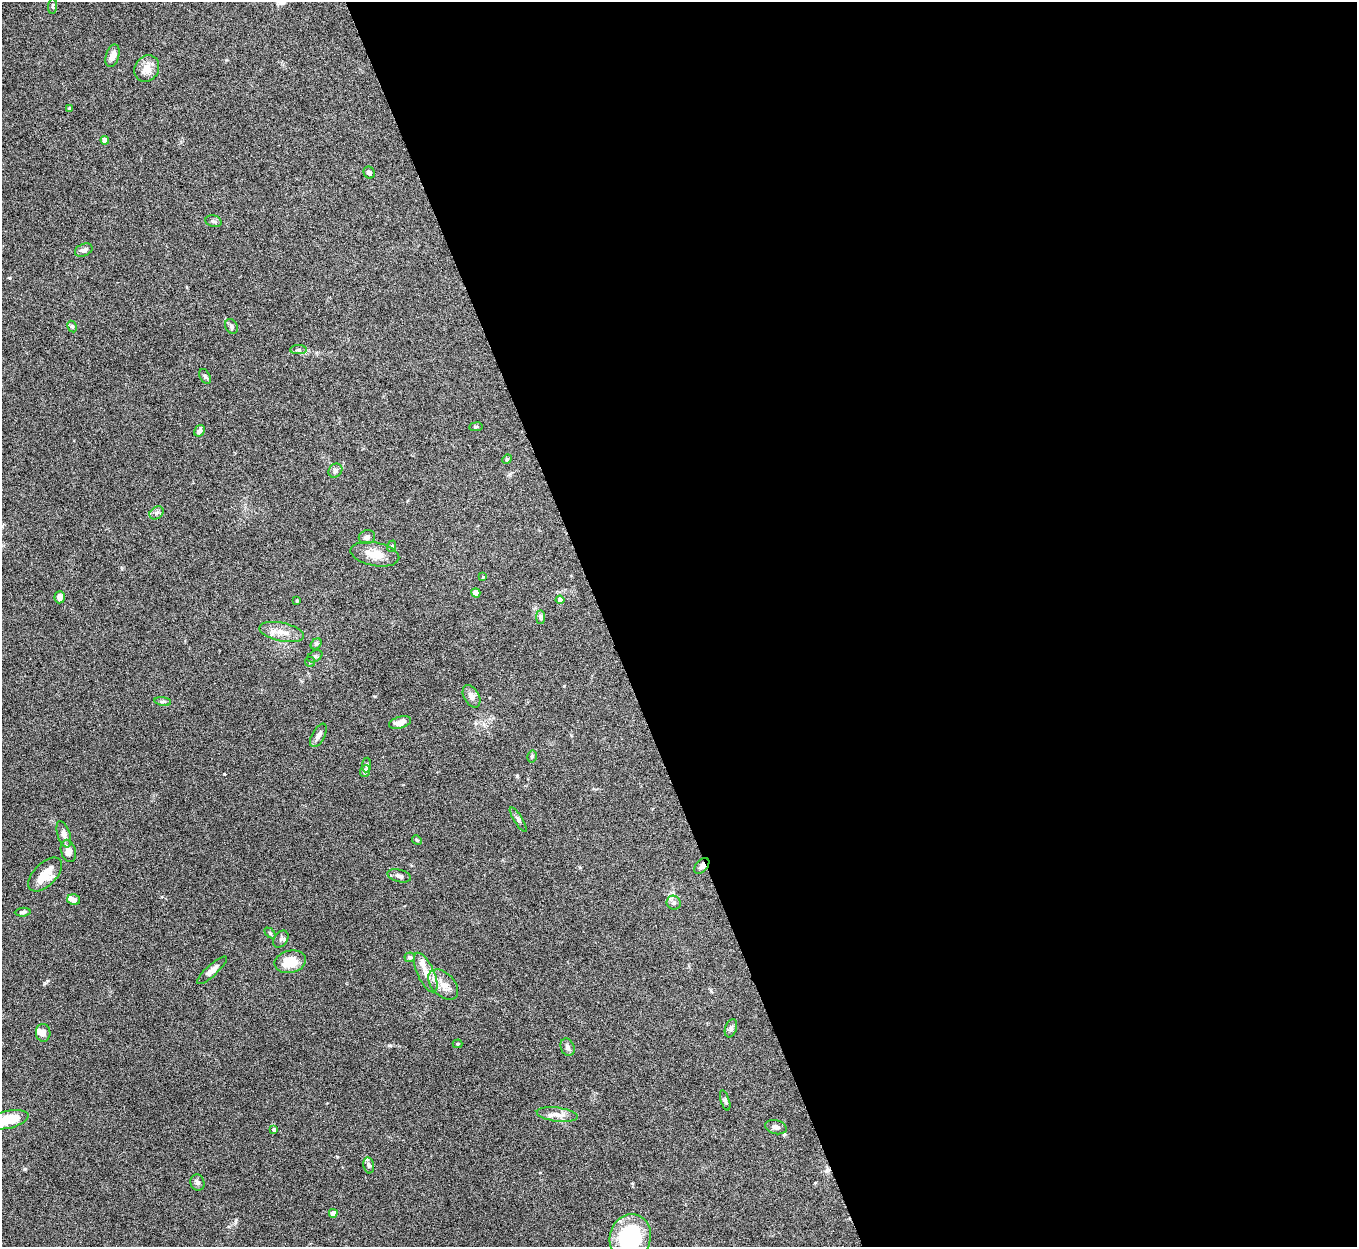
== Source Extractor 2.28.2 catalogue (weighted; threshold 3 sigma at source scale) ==
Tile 8 of 4 x 4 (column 4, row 2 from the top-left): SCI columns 4066-5420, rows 2641-3885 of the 5424 x 5404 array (HDU 1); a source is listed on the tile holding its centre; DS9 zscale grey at full resolution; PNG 1359 x 1249 px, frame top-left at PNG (2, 2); each listed source drawn as its Kron ellipse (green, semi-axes under 4 px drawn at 4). Shown black and unused: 55% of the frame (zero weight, under 5 of 10 exposures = <1% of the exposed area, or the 3 px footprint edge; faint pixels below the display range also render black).
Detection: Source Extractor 2.28.2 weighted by HDU 2 'WHT'; one run over the whole footprint, this tile lists its part. Background 0.161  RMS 0.0059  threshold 0.0241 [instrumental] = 3 sigma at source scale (4.09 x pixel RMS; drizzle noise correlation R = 1.36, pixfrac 0.8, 0.05/0.05 arcsec/px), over >= 5 px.
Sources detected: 72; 5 inside a brighter listed object's ellipse — not listed separately; the other 67 listed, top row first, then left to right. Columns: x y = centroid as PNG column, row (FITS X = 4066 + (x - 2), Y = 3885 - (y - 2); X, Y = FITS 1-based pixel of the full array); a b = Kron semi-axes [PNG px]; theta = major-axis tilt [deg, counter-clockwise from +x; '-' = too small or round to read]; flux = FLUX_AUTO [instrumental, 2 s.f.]
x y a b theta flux
53 6 8 3 86 0.74
113 56 11 6 73 4.2
147 69 14 11 55 5.5
69 108 4 3 - 0.57
105 140 4 4 - 4.3
369 173 6 5 - 1.7
213 221 8 6 -16 1.3
84 250 9 6 24 1.9
72 326 6 4 -61 0.91
231 326 8 6 -57 1.2
298 350 8 4 0 1.1
205 376 8 5 -62 1.1
476 427 7 3 7 0.66
200 431 6 5 - 1.6
507 459 5 4 - 0.61
335 471 7 6 - 1.4
156 513 7 6 - 1.5
367 537 8 7 - 1.6
392 546 6 3 70 0.59
375 554 24 12 -10 7.9
483 577 4 3 - 0.46
476 593 5 4 - 3.4
60 597 6 5 - 3.1
560 600 4 4 - 2.6
297 601 3 2 - 0.6
540 617 7 4 -90 1
282 632 23 9 -12 6.2
316 644 6 4 45 0.92
315 656 8 5 30 1.2
310 662 5 5 - 0.67
472 696 12 7 -60 2.9
163 701 8 4 -8 0.97
400 722 11 6 16 5
318 735 13 6 61 2.6
532 756 6 4 76 0.88
367 765 7 3 86 0.67
365 771 6 5 - 1.8
518 820 14 4 -58 1.4
64 834 13 6 -72 2.6
417 840 5 4 - 0.63
68 851 11 7 -75 4.6
702 866 9 5 48 2
45 874 21 11 45 10
399 876 12 6 -14 1.9
74 900 6 5 - 2.6
674 903 7 7 - 1.7
23 912 8 4 5 1.2
270 933 6 4 -45 0.82
281 939 9 6 55 1.7
410 957 5 5 - 1.3
290 962 16 11 12 10
212 970 20 5 42 2.9
426 973 21 8 -65 5.5
443 985 18 11 -46 6.5
731 1028 9 5 70 1.4
43 1033 9 7 -89 2.4
457 1044 5 4 - 0.72
567 1047 9 6 -67 1.7
725 1100 10 4 -72 1
557 1114 20 7 -8 4.4
7 1120 22 8 13 18
776 1127 11 7 -13 2.2
274 1130 4 3 - 1.8
369 1165 8 5 -79 1.2
197 1182 8 7 - 1.5
333 1213 4 4 - 4.1
630 1237 23 20 70 44
Overlapping masked pixels (flux is a lower limit): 1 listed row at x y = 702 866
Isophote crosses this tile's border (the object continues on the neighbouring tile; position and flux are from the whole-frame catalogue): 2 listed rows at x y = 7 1120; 630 1237
Unlisted compact peaks at least as high as the median listed source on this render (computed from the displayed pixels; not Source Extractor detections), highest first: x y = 224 774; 389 1045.